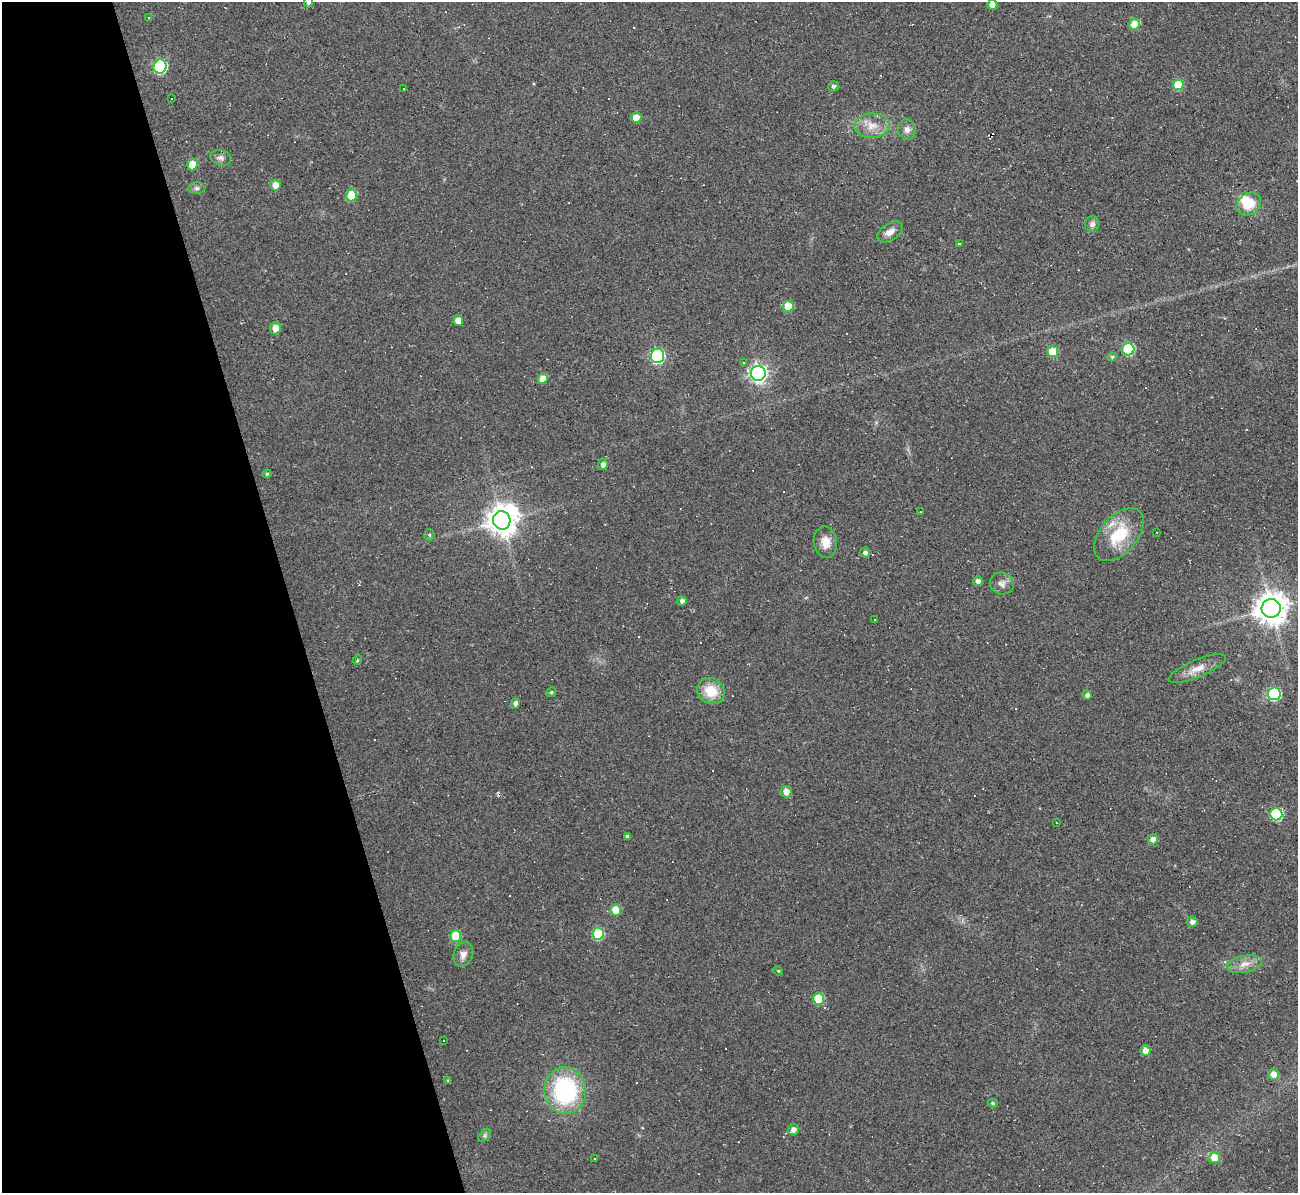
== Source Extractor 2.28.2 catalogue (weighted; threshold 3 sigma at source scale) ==
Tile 5 of 4 x 4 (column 1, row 2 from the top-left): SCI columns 1-1296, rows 2524-3714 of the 5185 x 5166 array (HDU 1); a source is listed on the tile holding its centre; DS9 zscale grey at full resolution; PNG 1300 x 1195 px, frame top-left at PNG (2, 2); each listed source drawn as its Kron ellipse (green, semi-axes under 4 px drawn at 4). Shown black and unused: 22% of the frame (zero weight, under 2 of 3 exposures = <1% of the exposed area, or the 3 px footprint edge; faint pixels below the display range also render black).
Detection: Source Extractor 2.28.2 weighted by HDU 2 'WHT'; one run over the whole footprint, this tile lists its part. Background 0.105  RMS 0.013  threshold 0.0569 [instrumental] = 3 sigma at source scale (4.5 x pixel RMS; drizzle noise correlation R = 1.50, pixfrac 1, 0.05/0.05 arcsec/px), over >= 5 px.
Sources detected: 99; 2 inside a brighter object's white glare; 21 cosmic-ray / hot-pixel residue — neither listed nor drawn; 1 inside a brighter listed object's ellipse — not listed separately; the other 75 listed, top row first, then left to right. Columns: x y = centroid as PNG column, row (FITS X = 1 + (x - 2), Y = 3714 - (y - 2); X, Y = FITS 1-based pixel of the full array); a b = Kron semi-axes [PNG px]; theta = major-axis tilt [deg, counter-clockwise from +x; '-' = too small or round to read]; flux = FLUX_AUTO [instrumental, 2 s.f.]
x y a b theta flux
308 2 5 4 - 3.7
992 5 5 5 - 7.9
148 18 3 3 - 3.2
1135 24 5 5 - 32
160 66 7 6 - 160
1178 85 5 5 - 44
833 86 5 5 - 3
403 89 3 3 - 5.5
172 99 3 3 - 2.7
636 118 5 5 - 20
872 126 18 12 3 18
907 129 10 9 - 7.2
221 158 10 8 -16 5.3
192 165 6 5 - 24
275 185 5 5 - 11
197 188 8 6 -2 3.5
351 195 6 5 - 47
1249 204 13 10 36 27
1092 224 8 7 - 4.3
890 232 14 8 34 8.9
959 244 3 3 - 1.4
788 306 5 5 - 34
458 320 5 5 - 11
275 328 6 5 - 11
1128 349 6 6 - 100
1053 352 5 5 - 39
657 356 7 7 - 170
1112 357 5 4 - 2.5
743 362 3 3 - 2.9
758 373 7 7 - 480
543 379 5 5 - 17
603 464 5 5 - 4.7
267 474 4 4 - 1.6
920 512 2 2 - 1
502 520 9 8 - 1800
1157 532 2 2 - 0.9
429 535 5 5 - 2.2
1119 535 31 18 49 53
825 542 15 11 -82 14
865 553 5 4 - 3.8
978 581 5 5 - 5
1002 584 12 11 - 7.7
682 601 4 4 - 4.4
1271 608 9 9 - 2200
875 619 2 2 - 0.71
357 660 5 4 - 1.9
1197 669 31 8 23 16
711 691 14 12 -33 28
551 692 5 4 - 1.7
1274 694 6 6 - 120
1087 695 4 4 - 4.3
515 703 5 4 - 4.6
786 792 6 5 - 9.8
1276 814 6 6 - 110
1057 822 3 2 - 1.3
627 836 3 3 - 2.6
1153 839 5 5 - 8.1
616 910 5 5 - 29
1192 922 5 5 - 5.1
598 934 6 5 - 73
456 936 6 5 - 44
463 954 12 9 65 8
1244 964 17 8 11 12
778 971 5 4 - 1.5
819 999 6 5 - 55
443 1040 3 2 - 1.1
1145 1051 5 5 - 10
1274 1074 5 5 - 12
448 1081 4 3 - 1.8
565 1091 23 20 -84 150
993 1103 5 4 - 2
793 1130 6 5 - 6.1
484 1135 7 4 45 2.8
1214 1157 5 5 - 23
594 1158 3 2 - 1.6
Isophote crosses this tile's border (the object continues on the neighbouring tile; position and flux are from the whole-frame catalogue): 1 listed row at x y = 308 2